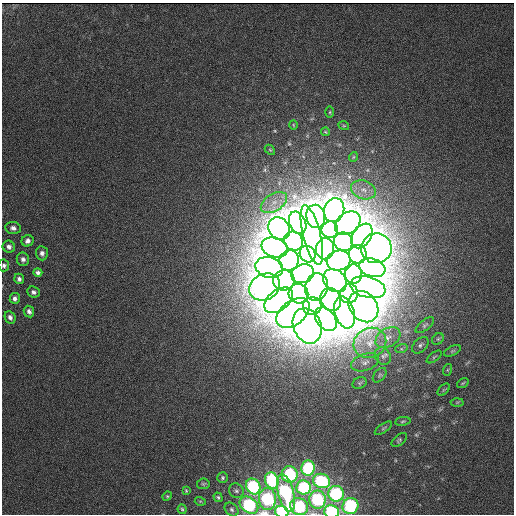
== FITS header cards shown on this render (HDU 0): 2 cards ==
NAXIS1  = 512
NAXIS2  = 512

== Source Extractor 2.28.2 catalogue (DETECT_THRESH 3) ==
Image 512 x 512 px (HDU 0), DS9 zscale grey, 1 PNG px = 1 image px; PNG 516 x 516 px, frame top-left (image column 1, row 512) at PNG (2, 3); each listed source drawn as its Kron ellipse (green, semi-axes under 4 px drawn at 4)
Background 34100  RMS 5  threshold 15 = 3 sigma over >= 5 px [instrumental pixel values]
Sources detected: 99; all 99 listed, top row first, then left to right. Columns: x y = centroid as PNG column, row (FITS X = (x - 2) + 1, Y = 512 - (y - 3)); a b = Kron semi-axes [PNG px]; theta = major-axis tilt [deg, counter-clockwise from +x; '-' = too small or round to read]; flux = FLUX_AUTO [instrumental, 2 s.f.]
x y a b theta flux
330 112 5 3 - 360
293 125 5 3 - 290
344 126 5 3 - 290
325 132 4 4 - 300
270 150 6 4 -42 380
353 157 5 3 - 270
363 190 13 9 -18 3300
274 202 14 8 32 3400
334 210 12 10 74 380000
316 216 12 9 -81 360000
298 223 12 8 -67 370000
348 223 14 10 37 370000
13 228 8 6 -10 1400
279 229 12 10 -53 380000
330 230 8 8 - 390000
312 235 31 9 -76 430000
362 236 13 9 56 390000
27 241 6 5 - 1400
293 241 10 9 - 390000
343 242 9 9 - 350000
9 247 6 6 - 1200
275 247 13 9 -18 380000
376 248 15 15 - 370000
325 249 10 9 - 240000
42 253 7 6 - 1300
308 254 8 7 - 250000
358 254 9 9 - 350000
23 259 7 6 - 1400
289 260 10 9 - 350000
338 260 12 10 14 260000
4 265 6 5 - 880
269 267 14 10 -15 370000
372 268 13 9 -16 340000
38 272 4 4 - 1200
303 274 11 9 23 240000
353 274 9 8 - 320000
19 279 5 5 - 1100
284 280 11 10 - 320000
335 281 13 10 -43 260000
265 287 16 13 28 290000
316 287 14 11 76 260000
368 287 18 10 -14 360000
33 292 6 5 - 1100
298 294 10 9 - 320000
349 294 9 9 - 350000
15 298 5 5 - 1200
279 300 16 10 38 220000
331 300 12 10 -62 340000
312 306 9 9 - 350000
363 307 17 13 -51 350000
29 311 6 5 - 1200
293 313 19 12 38 370000
345 313 16 9 -73 350000
10 317 6 5 - 1200
326 319 13 9 -52 360000
425 325 11 5 38 860
307 326 18 14 -67 370000
388 338 13 9 31 3300
438 339 6 5 - 560
370 343 17 14 29 7200
420 345 10 6 44 1000
401 349 6 4 17 620
452 351 9 5 26 650
383 356 9 7 -59 1400
434 357 9 4 38 570
365 362 14 8 19 2300
447 370 6 4 71 420
380 375 8 5 49 680
360 383 7 5 23 630
463 383 6 3 35 370
444 390 7 4 45 480
457 402 6 4 2 460
403 421 8 4 8 500
383 428 10 2 36 470
399 440 9 5 41 630
308 468 7 6 - 36000
290 474 8 8 - 35000
222 478 5 5 - 580
272 480 8 6 -72 35000
322 481 8 7 - 35000
203 484 6 5 - 530
253 486 8 7 - 34000
304 487 7 7 - 40000
186 491 4 3 - 330
236 491 8 7 - 980
286 493 19 8 -75 43000
336 494 8 8 - 39000
167 496 5 4 - 420
218 497 5 4 - 540
267 499 11 8 -89 42000
317 500 9 8 - 37000
200 501 5 3 - 350
249 505 10 7 -36 38000
299 506 9 8 - 26000
350 506 8 7 - 37000
182 509 4 4 - 450
232 510 8 6 -45 800
282 512 7 5 -23 26000
331 512 7 6 - 33000
At the frame edge (FLAGS 8, measured only in part): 3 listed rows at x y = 4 265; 282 512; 331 512